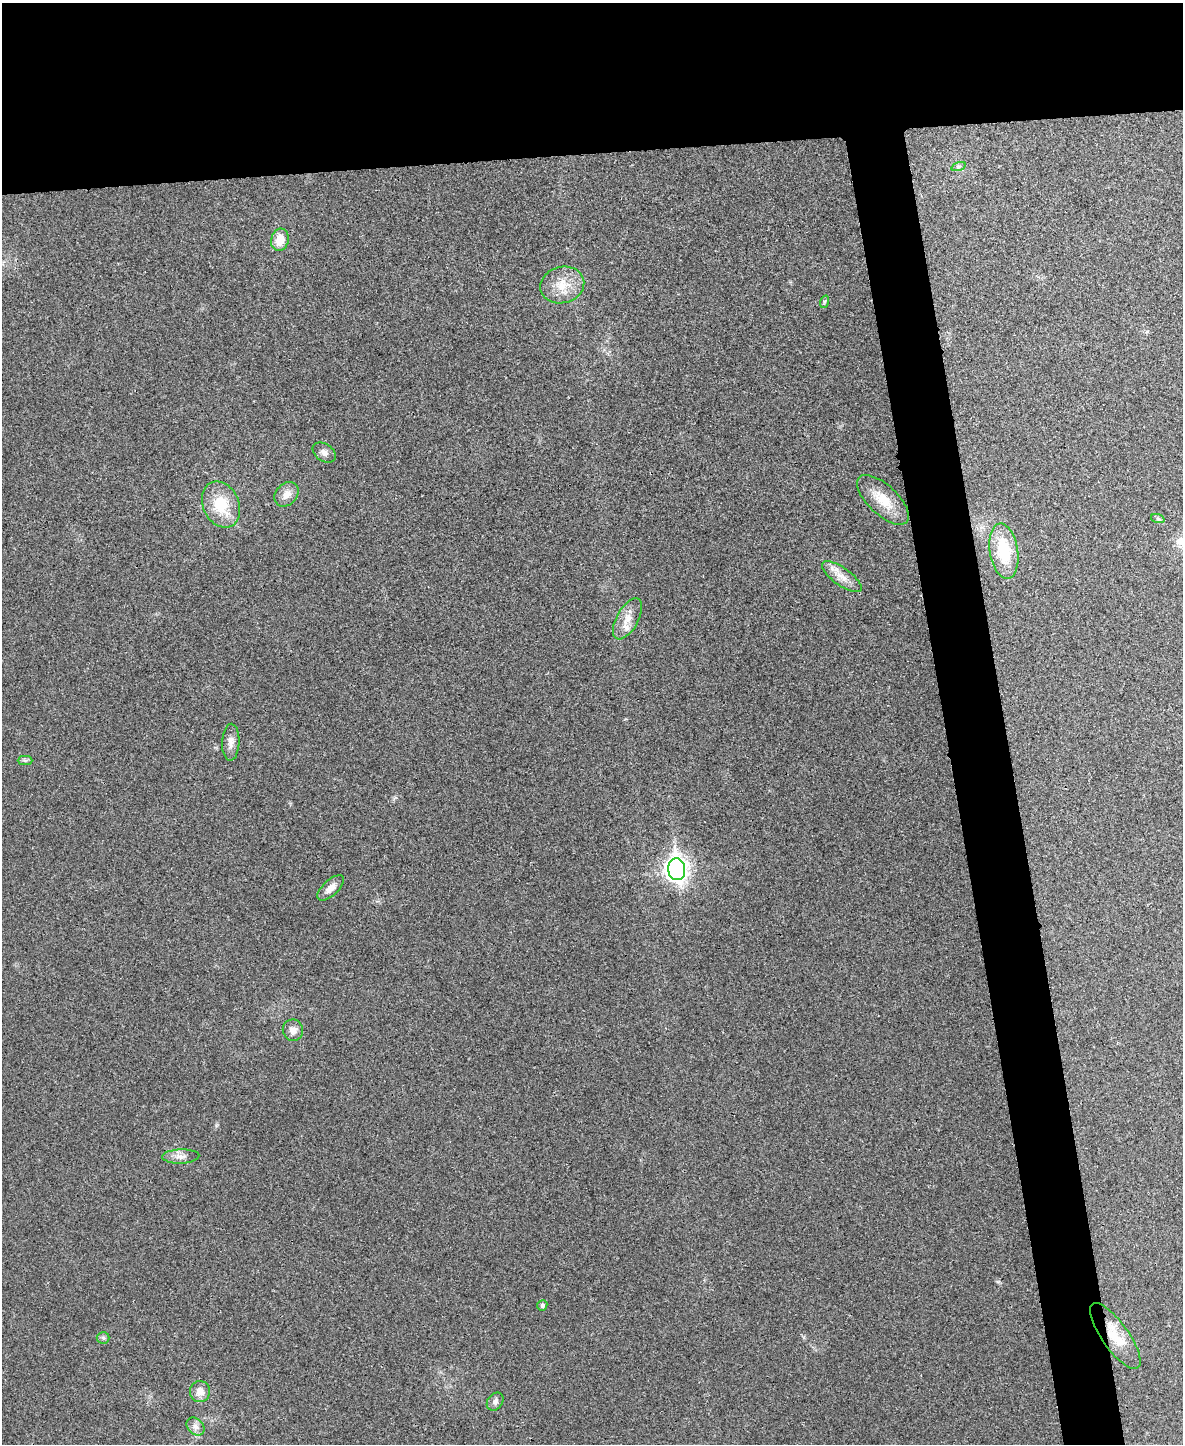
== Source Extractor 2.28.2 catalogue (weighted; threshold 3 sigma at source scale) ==
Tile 2 of 4 x 3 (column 2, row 1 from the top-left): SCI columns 1184-2364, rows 3023-4464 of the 4730 x 4711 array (HDU 1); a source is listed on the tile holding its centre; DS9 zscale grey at full resolution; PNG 1185 x 1446 px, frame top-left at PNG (2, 3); each listed source drawn as its Kron ellipse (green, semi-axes under 4 px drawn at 4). Shown black and unused: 15% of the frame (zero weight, under 3 of 4 exposures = <1% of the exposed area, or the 3 px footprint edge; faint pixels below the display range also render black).
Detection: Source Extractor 2.28.2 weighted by HDU 2 'WHT'; one run over the whole footprint, this tile lists its part. Background 0.0241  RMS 0.006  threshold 0.0268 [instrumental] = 3 sigma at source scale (4.5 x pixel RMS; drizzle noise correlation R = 1.50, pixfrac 1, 0.05/0.05 arcsec/px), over >= 5 px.
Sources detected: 24; all 24 listed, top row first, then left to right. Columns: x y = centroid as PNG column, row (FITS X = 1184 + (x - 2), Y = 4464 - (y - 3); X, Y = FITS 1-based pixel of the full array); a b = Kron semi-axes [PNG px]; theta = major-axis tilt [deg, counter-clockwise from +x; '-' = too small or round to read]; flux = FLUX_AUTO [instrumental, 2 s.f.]
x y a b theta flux
959 166 7 3 18 1.1
280 240 11 8 79 9.8
562 285 22 18 16 14
824 302 6 4 72 0.86
324 452 13 8 -34 2.9
286 494 14 10 47 5.5
883 500 32 14 -43 14
221 505 24 18 -65 21
1158 519 7 4 -19 1.1
1004 551 28 14 -81 28
842 577 23 8 -35 7.1
627 619 23 11 60 8.4
231 742 18 8 88 4.4
25 760 7 4 0 1.2
677 869 11 8 -83 410
331 888 17 7 42 4.9
293 1030 11 10 - 4.3
181 1156 18 7 2 4
542 1305 5 5 - 1.6
1115 1336 39 13 -55 17
103 1338 6 6 - 1.2
200 1392 10 10 - 5
495 1402 10 7 53 2.4
196 1426 10 7 -45 3
Overlapping masked pixels (flux is a lower limit): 1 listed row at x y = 1115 1336
Unlisted compact peaks at least as high as the median listed source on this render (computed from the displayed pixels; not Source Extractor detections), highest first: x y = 216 1125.